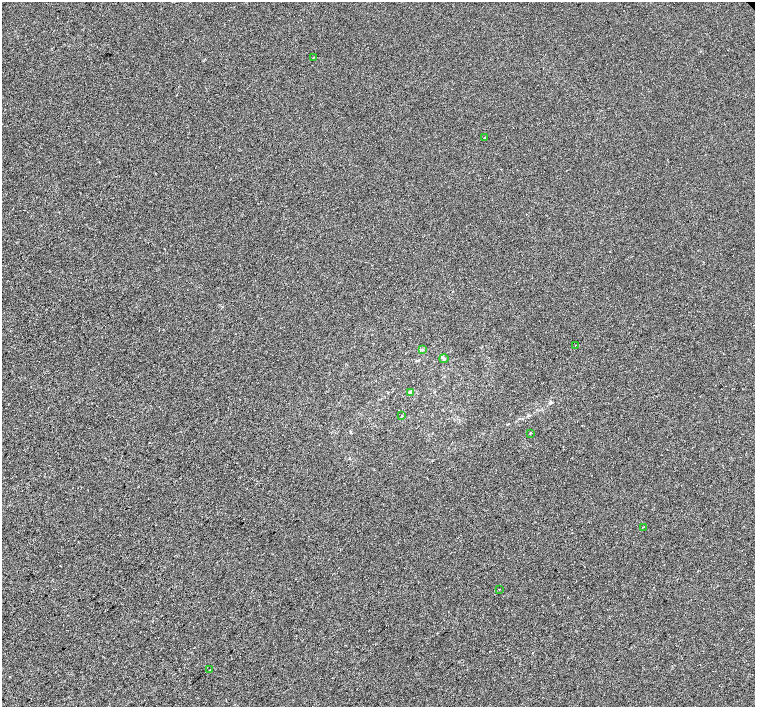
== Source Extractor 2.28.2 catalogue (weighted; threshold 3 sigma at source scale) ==
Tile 7 of 4 x 4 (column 3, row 2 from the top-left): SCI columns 3016-4521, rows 3037-4446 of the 6027 x 6009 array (HDU 1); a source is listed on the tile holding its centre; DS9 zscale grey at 2 x 2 block average (1 PNG px = mean of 2 x 2 image px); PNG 757 x 709 px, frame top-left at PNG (2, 2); each listed source drawn as its Kron ellipse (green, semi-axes under 4 px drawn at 4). Shown black and unused: <1% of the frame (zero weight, under 2 of 3 exposures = <1% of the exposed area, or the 3 px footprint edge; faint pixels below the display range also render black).
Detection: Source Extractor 2.28.2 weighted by HDU 2 'WHT'; one run over the whole footprint, this tile lists its part. Background -5.07e-04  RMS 0.0041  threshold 0.0186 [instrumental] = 3 sigma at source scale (4.5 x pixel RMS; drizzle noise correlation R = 1.50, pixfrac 1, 0.0396/0.0396 arcsec/px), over >= 5 px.
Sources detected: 13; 1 cosmic-ray / hot-pixel residue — neither listed nor drawn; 1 inside a brighter listed object's ellipse — not listed separately; the other 11 listed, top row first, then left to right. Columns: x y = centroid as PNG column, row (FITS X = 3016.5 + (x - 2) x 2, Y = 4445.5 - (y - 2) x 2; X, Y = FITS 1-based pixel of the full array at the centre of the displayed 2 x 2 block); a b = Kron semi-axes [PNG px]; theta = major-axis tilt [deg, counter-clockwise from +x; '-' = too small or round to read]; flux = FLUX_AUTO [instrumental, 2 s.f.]
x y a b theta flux
313 57 2 2 - 1.6
484 138 2 2 - 1.7
576 345 2 2 - 0.42
422 350 3 2 - 0.71
444 358 4 2 - 0.92
411 392 4 4 - 1.6
402 416 3 2 - 0.5
530 433 3 2 - 0.47
643 527 2 2 - 1.1
499 589 2 2 - 0.36
209 670 2 2 - 0.88
Diffuse or blended objects may show on this block-average render without a row.